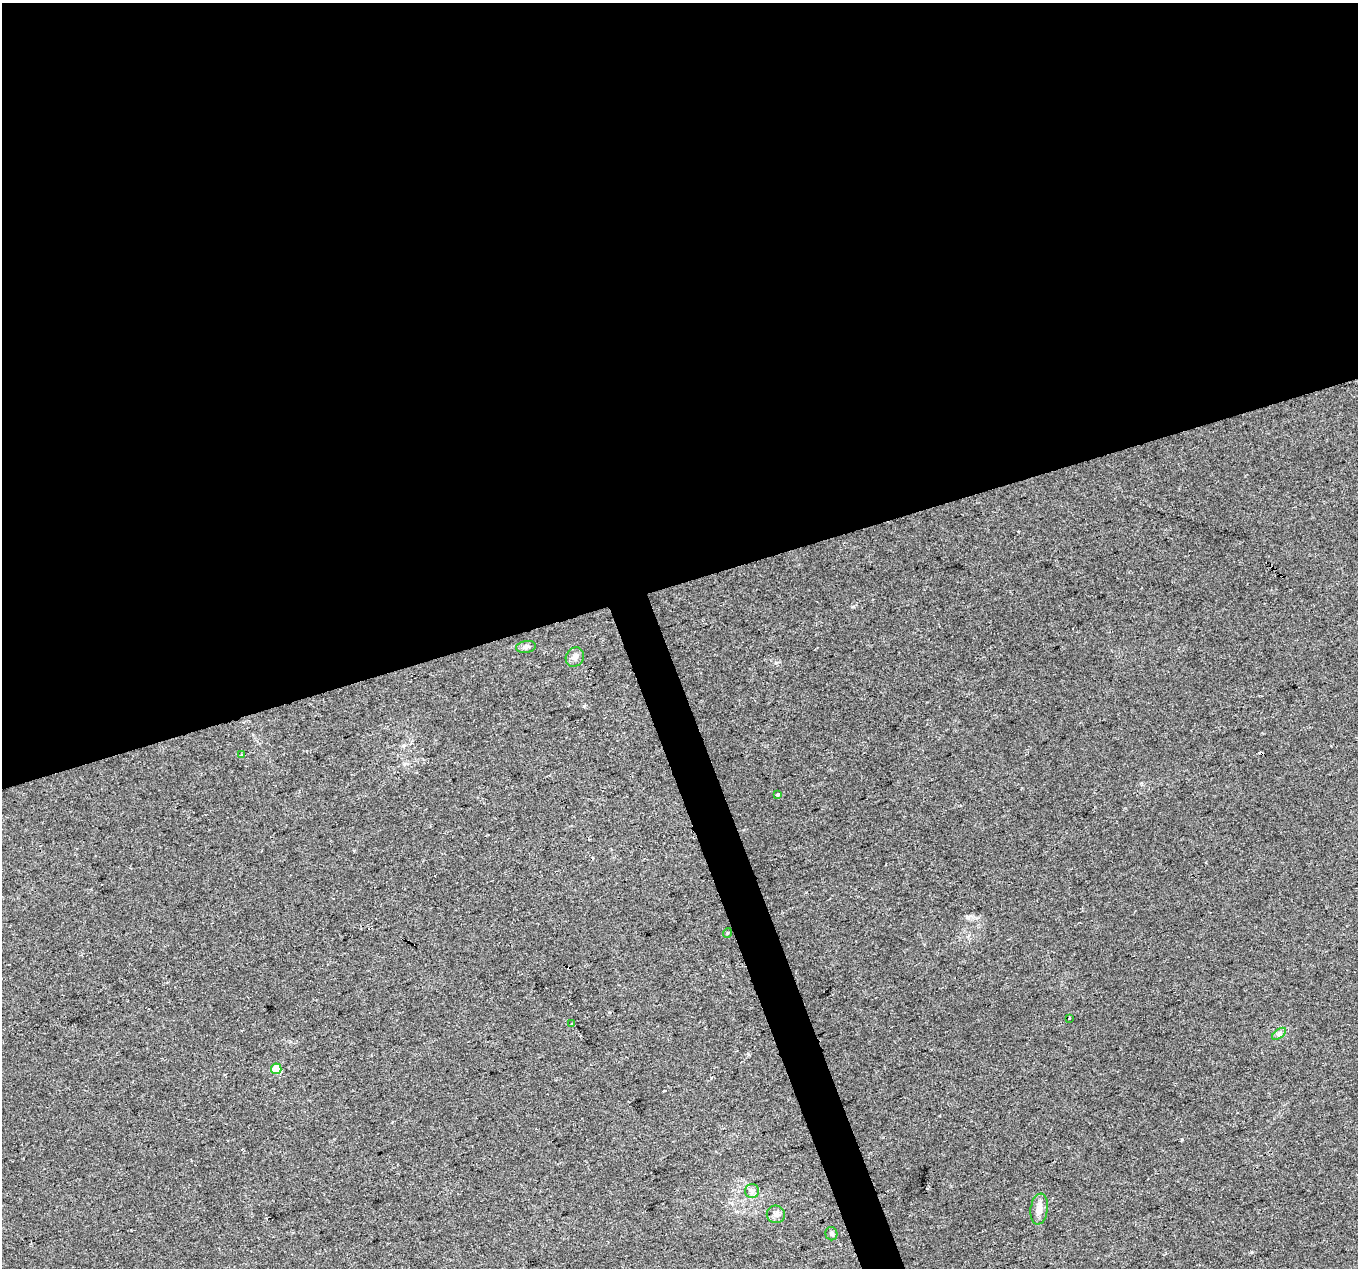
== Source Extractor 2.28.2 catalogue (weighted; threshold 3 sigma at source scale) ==
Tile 2 of 4 x 4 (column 2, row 1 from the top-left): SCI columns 1357-2712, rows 3867-5132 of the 5425 x 5251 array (HDU 1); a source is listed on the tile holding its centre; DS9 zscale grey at full resolution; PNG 1360 x 1270 px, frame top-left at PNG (2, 3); each listed source drawn as its Kron ellipse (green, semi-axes under 4 px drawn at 4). Shown black and unused: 48% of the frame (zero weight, under 2 of 3 exposures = <1% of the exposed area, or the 3 px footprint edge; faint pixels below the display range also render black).
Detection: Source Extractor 2.28.2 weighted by HDU 2 'WHT'; one run over the whole footprint, this tile lists its part. Background 0.0515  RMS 0.0069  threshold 0.0311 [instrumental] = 3 sigma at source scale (4.5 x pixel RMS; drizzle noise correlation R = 1.50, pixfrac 1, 0.0396/0.0396 arcsec/px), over >= 5 px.
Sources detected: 18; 5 cosmic-ray / hot-pixel residue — neither listed nor drawn; the other 13 listed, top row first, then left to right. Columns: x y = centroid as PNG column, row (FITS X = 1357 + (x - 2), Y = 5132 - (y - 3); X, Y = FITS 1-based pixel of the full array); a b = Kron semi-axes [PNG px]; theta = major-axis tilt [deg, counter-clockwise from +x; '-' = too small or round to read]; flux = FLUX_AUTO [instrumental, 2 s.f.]
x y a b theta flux
526 647 10 6 9 2.2
575 657 10 8 53 3.9
241 755 4 2 - 0.65
778 794 3 3 - 2.9
727 933 5 3 - 0.54
1069 1018 3 3 - 2.7
572 1024 4 3 - 2.2
1279 1034 8 4 37 1.8
276 1069 5 5 - 20
752 1191 7 7 - 2.4
1039 1209 16 8 82 5.5
776 1214 9 9 - 3
831 1234 7 6 - 1.4
Unlisted compact peaks at least as high as the median listed source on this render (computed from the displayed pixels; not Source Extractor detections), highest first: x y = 1182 1139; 584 706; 967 916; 776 663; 1251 1252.